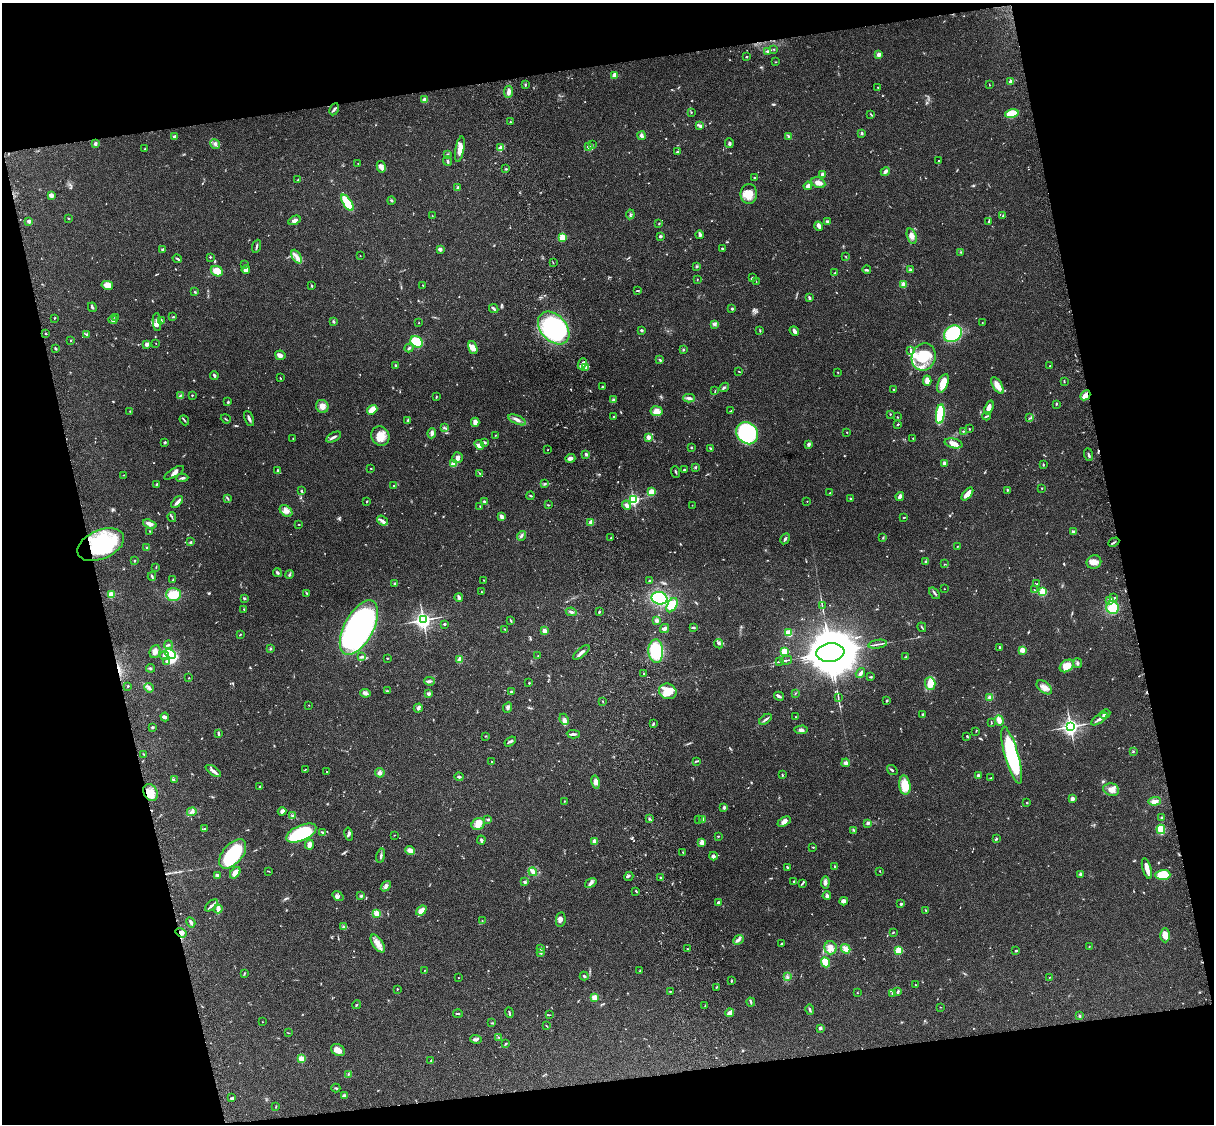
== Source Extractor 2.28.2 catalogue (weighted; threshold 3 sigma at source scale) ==
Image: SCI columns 121-4967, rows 276-4761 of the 5086 x 4924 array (HDU 1 of 3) = the unmasked area's bounding box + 8 px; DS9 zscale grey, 4 x 4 block average (1 PNG px = mean of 4 x 4 image px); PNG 1216 x 1126 px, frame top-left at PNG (2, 3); each listed source drawn as its Kron ellipse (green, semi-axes under 4 px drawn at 4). Shown black and unused: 25% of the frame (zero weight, under 3 of 4 exposures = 6% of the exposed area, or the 3 px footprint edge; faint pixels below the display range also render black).
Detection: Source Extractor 2.28.2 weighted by HDU 2 'WHT'. Background 0.0966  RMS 0.0063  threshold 0.0284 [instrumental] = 3 sigma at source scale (4.5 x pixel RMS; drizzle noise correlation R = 1.50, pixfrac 1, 0.05/0.05 arcsec/px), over >= 5 px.
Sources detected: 754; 11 too faint to see at this stretch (4 x 4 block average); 4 inside a brighter object's white glare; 5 cosmic-ray / hot-pixel residue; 1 long thin detection or spike segment (spike, bleed or trail) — neither listed nor drawn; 22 coinciding with a brighter row at this scale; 26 inside a brighter listed object's ellipse — not listed separately; of the other 685, all 500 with FLUX_AUTO >= 1.59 (the completeness limit of this list) listed and drawn (185 fainter detections not listed), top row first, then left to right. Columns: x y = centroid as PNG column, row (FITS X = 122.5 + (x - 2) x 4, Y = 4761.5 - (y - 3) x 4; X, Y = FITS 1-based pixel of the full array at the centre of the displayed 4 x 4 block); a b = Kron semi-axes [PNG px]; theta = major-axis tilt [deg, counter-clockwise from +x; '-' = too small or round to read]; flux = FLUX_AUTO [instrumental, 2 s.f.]
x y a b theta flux
774 49 2 2 - 2.3
767 52 3 2 - 3.4
878 54 2 2 - 63
746 57 2 2 - 12
775 62 2 2 - 1.9
615 75 2 2 - 31
1011 82 2 2 - 42
526 84 2 2 - 2.4
989 85 3 2 - 1.7
878 87 2 2 - 2
509 92 6 3 83 16
425 100 3 2 - 27
334 109 6 2 62 7.1
691 112 2 2 - 1.9
871 114 4 2 - 3.5
1012 114 7 4 15 94
510 122 2 2 - 3.4
700 126 3 3 - 7.4
862 133 3 2 - 4.9
642 136 4 3 - 11
788 136 3 3 - 4
174 137 4 3 - 7.3
95 143 4 3 - 6.4
729 143 5 2 - 5.2
215 144 5 3 - 9.3
592 145 4 2 - 3.5
588 147 3 2 - 6.4
501 148 4 3 - 16
144 149 3 2 - 2.2
460 149 13 4 79 32
677 152 3 2 - 2.9
447 154 2 2 - 2.3
448 161 4 2 - 5.5
939 161 2 2 - 2.1
358 163 2 2 - 1.8
381 167 6 4 -77 14
506 169 3 2 - 3.2
885 172 5 2 - 14
823 174 2 2 - 63
754 178 2 2 - 4.4
298 179 3 2 - 1.9
818 183 7 5 -24 20
808 186 4 3 - 18
458 188 2 2 - 44
749 194 10 8 -89 50
51 195 4 3 - 14
391 200 4 2 - 5.1
347 203 9 3 -56 110
630 214 5 2 - 5.3
1003 215 3 2 - 2.8
432 216 2 2 - 2.1
68 218 3 2 - 2
294 220 6 3 26 15
29 221 3 3 - 13
828 222 4 2 - 8.3
989 222 2 2 - 2.5
659 223 3 2 - 2.1
819 226 5 3 - 16
700 235 4 2 - 14
660 236 2 2 - 9.2
912 236 8 4 -73 20
562 237 2 2 - 230
256 246 7 2 69 7
722 248 2 2 - 5.8
163 249 3 2 - 3.6
440 249 4 3 - 10
961 252 2 2 - 2.8
360 256 2 2 - 1.9
210 257 2 2 - 7
296 257 7 3 -62 17
846 257 3 2 - 1.9
177 259 4 2 - 4.9
553 263 2 2 - 2
245 264 2 2 - 5
696 266 2 2 - 2.6
246 270 4 4 - 24
867 270 4 2 - 7.6
911 270 4 2 - 4.7
217 271 6 5 - 43
835 273 2 2 - 3.5
752 278 4 2 - 4.5
697 279 2 2 - 2.1
756 281 2 2 - 1.7
904 284 2 2 - 120
107 285 6 4 -12 35
423 285 2 2 - 1.8
312 286 3 2 - 3
637 291 2 2 - 2.5
195 292 2 2 - 2.8
809 298 4 2 - 5.9
92 307 5 2 - 6.8
494 309 5 2 - 8
732 309 3 3 - 4.3
116 317 3 2 - 3.6
173 317 3 2 - 2.8
54 318 3 2 - 2.9
113 320 4 2 - 7.2
161 321 3 3 - 4.5
333 321 3 2 - 3.1
157 322 9 3 -86 16
419 323 2 2 - 2.8
982 323 3 2 - 1.8
715 324 3 2 - 5.6
554 328 19 13 -48 640
641 330 2 2 - 14
760 331 3 2 - 2.2
794 331 5 3 - 13
45 333 3 2 - 2.3
86 334 4 2 - 4.6
953 334 9 7 35 290
71 341 2 2 - 2.7
416 342 6 5 - 110
156 343 2 2 - 1.6
146 344 4 4 - 8.5
55 348 4 2 - 5.2
409 348 4 2 - 5.9
473 348 7 3 -73 19
683 350 2 2 - 3.4
911 351 3 2 - 5
280 355 5 4 - 14
924 357 14 12 73 120
660 360 3 2 - 3.9
582 364 6 2 66 14
395 365 2 2 - 4.5
1050 366 2 2 - 3
586 368 4 3 - 7.4
739 371 2 2 - 1.7
838 372 2 2 - 1.9
214 376 4 2 - 4.5
280 378 2 2 - 2.4
927 381 5 3 - 23
1064 381 3 2 - 2.6
943 383 9 5 69 51
997 386 9 4 -57 32
602 387 2 2 - 3.4
724 387 5 2 - 5.8
894 389 2 2 - 3.6
715 391 3 2 - 2.3
192 395 2 2 - 3.8
1085 395 5 3 - 35
180 396 4 2 - 4.5
436 397 3 2 - 3.2
689 398 6 3 0 9.8
613 400 3 3 - 6.1
228 402 4 2 - 4.2
1056 404 3 2 - 3.6
322 406 7 6 - 28
989 407 7 4 71 13
372 410 5 3 - 50
130 411 2 2 - 2.1
656 411 6 5 - 32
730 411 3 2 - 3.1
890 414 2 2 - 2.4
940 414 10 3 82 260
986 416 4 2 - 3.8
613 417 2 2 - 13
897 417 2 2 - 2.2
249 418 8 2 -66 12
1029 418 2 2 - 1.8
226 419 5 2 - 3.3
184 420 5 2 - 3.8
517 420 9 3 -24 15
408 421 2 2 - 3
475 422 4 3 - 17
898 424 3 2 - 3.3
444 428 4 2 - 4
969 429 2 2 - 2.5
963 431 2 2 - 2.8
847 432 2 2 - 4.1
432 433 5 3 - 11
747 433 12 10 -48 310
495 435 2 2 - 2.3
380 436 10 9 - 41
334 437 8 2 29 11
648 437 2 2 - 72
293 438 2 2 - 1.9
913 438 2 2 - 1.8
165 442 3 2 - 4.6
485 443 3 2 - 4.6
953 443 9 4 -14 29
809 444 3 3 - 8.8
479 445 5 4 - 14
691 448 2 2 - 5
711 448 3 2 - 4
548 450 2 2 - 1.6
586 454 2 2 - 26
1089 455 6 2 -67 7
457 458 5 5 - 15
570 458 5 3 - 15
944 463 3 2 - 8.8
454 464 4 3 - 24
1043 465 2 2 - 3.6
695 467 3 3 - 4
371 468 2 2 - 1.7
684 469 3 2 - 3.4
277 471 3 2 - 6.2
676 472 6 2 -69 4.1
174 473 11 3 31 16
480 473 3 2 - 2.9
124 475 2 2 - 1.7
182 478 6 2 3 7.6
156 484 2 2 - 2.6
545 484 2 2 - 1.7
394 486 2 2 - 2.6
1042 488 2 2 - 2.6
1007 490 3 2 - 2.8
301 491 3 2 - 4.2
652 492 3 2 - 120
830 493 3 2 - 4.4
967 494 7 3 49 37
531 496 4 2 - 3.5
900 496 4 3 - 14
851 498 3 2 - 3.3
228 499 3 2 - 2.6
633 500 2 2 - 590
366 501 2 2 - 3.3
807 501 2 2 - 3
177 502 7 3 47 15
485 502 3 2 - 8.9
548 505 2 2 - 2
626 505 5 3 - 12
692 505 2 2 - 2.3
480 506 2 2 - 2.8
286 511 7 5 -40 19
172 517 5 2 - 3.4
502 517 3 2 - 15
904 518 2 2 - 2.9
382 521 6 3 -38 12
591 522 2 2 - 77
150 524 7 3 -18 20
299 524 3 2 - 2.2
149 531 2 2 - 1.7
1073 532 4 2 - 10
521 536 5 2 - 8.4
611 538 2 2 - 2.4
883 538 3 2 - 2.2
785 539 6 2 59 6.9
190 542 4 2 - 4.1
1114 542 6 2 27 5.7
101 545 25 14 23 310
957 546 2 2 - 2.5
147 548 3 2 - 3.1
135 561 2 2 - 2.2
926 562 3 3 - 5.5
1094 562 7 6 - 26
945 564 3 2 - 1.9
156 567 2 2 - 2.4
277 573 4 3 - 7.2
289 574 4 2 - 5
152 576 4 2 - 6.6
173 580 4 2 - 3.3
483 580 2 2 - 1.9
650 581 2 2 - 6.8
394 584 3 3 - 5.5
1037 584 2 2 - 2.3
944 589 2 2 - 2.7
1034 590 2 2 - 2.2
481 592 2 2 - 2.3
1042 592 2 2 - 270
307 593 4 2 - 2.9
935 593 6 2 -50 5.9
173 594 7 6 - 66
111 595 2 2 - 170
244 598 2 2 - 15
459 598 4 3 - 7.7
659 598 8 6 -15 190
1113 598 4 2 - 5.4
1110 600 3 3 - 16
672 605 8 4 60 77
822 605 3 2 - 2.7
1113 608 6 6 - 70
244 609 2 2 - 2
571 612 5 3 - 7.5
599 612 3 2 - 4.2
423 620 3 3 - 1200
657 620 3 3 - 8.9
511 621 3 2 - 3.8
444 624 3 2 - 4.8
693 627 4 2 - 6.4
922 627 5 2 - 3.5
359 628 30 14 62 1200
664 628 5 3 - 8.2
505 629 2 2 - 1.8
544 631 3 3 - 15
789 633 3 3 - 54
240 635 3 2 - 2.9
719 644 5 3 - 6.9
878 644 9 2 9 8.2
168 645 4 2 - 5
1000 648 3 2 - 6.4
270 649 3 2 - 3.1
1022 650 2 2 - 120
656 651 12 7 -87 210
784 651 2 2 - 200
155 652 6 5 - 18
170 653 6 3 -33 110
581 653 10 2 40 14
830 653 14 9 6 24000
164 656 4 3 - 13
362 656 3 2 - 4.2
538 656 2 2 - 2.2
905 657 3 2 - 2.4
387 658 2 2 - 2.4
460 660 2 2 - 100
786 660 6 2 12 5.2
167 661 4 3 - 6
780 661 3 2 - 3.4
1078 663 5 2 - 5.8
1067 666 8 5 35 52
151 668 4 2 - 4.3
644 673 2 2 - 6.9
860 673 5 3 - 9.8
871 677 3 2 - 2.4
189 678 2 2 - 2.1
429 681 5 3 - 7.8
529 683 2 2 - 8.2
930 683 6 5 - 34
128 686 2 2 - 3.1
1044 687 9 5 -39 24
149 688 5 2 - 6.7
387 691 4 2 - 2.9
668 691 9 7 -24 76
511 692 3 2 - 4.9
365 693 5 3 - 10
795 693 3 2 - 2.2
428 694 3 3 - 9.4
779 696 5 2 - 9.5
990 697 3 3 - 12
838 698 3 2 - 2.3
602 701 2 2 - 1.9
887 701 2 2 - 4.2
309 705 2 2 - 1.9
508 707 6 3 65 8.9
418 708 4 3 - 11
1105 714 5 3 - 19
923 715 4 2 - 6.5
165 717 4 4 - 8.6
795 717 2 2 - 2.2
564 719 6 4 -65 12
765 719 7 2 36 10
1099 719 9 2 33 18
999 720 5 3 - 20
991 723 3 2 - 2.3
653 724 3 2 - 4.1
1070 726 3 3 - 1300
152 727 3 2 - 5.2
801 730 7 3 3 11
976 731 2 2 - 1.6
218 734 4 2 - 7.8
573 734 6 3 -3 9.4
486 736 2 2 - 2.2
967 736 3 2 - 3.4
510 741 6 2 35 6.2
1133 752 2 2 - 3.3
143 754 3 2 - 2.4
1012 755 29 6 -74 420
696 761 4 2 - 4.1
492 762 2 2 - 2.1
846 763 4 3 - 14
305 770 3 2 - 2.1
892 770 6 2 -35 5.1
213 771 9 3 -35 13
327 772 2 2 - 3.6
380 773 5 4 - 11
782 775 3 2 - 3.7
978 776 3 2 - 9.3
459 777 4 2 - 5.4
991 778 3 2 - 2.9
174 780 3 2 - 1.9
595 782 7 4 -77 14
905 785 9 5 -83 80
259 786 3 2 - 2.8
1111 790 8 6 -16 25
150 792 9 7 -61 40
1072 799 2 2 - 57
564 801 2 2 - 2.2
1155 801 6 4 4 16
1027 803 2 2 - 3.2
724 807 2 2 - 11
282 811 4 3 - 14
192 812 5 3 - 8.5
292 816 2 2 - 2.9
1162 817 3 2 - 3.1
649 819 3 2 - 3.4
699 819 3 2 - 2.1
703 819 3 2 - 9.9
488 820 3 2 - 7.2
784 821 7 3 28 21
868 823 4 3 - 7.9
478 824 7 5 28 38
204 829 3 2 - 2.4
1161 829 5 4 - 77
854 830 2 2 - 3.1
301 833 16 7 23 310
323 833 4 3 - 5.7
349 834 7 3 -79 7
394 835 2 2 - 1.6
718 836 2 2 - 2.8
997 839 2 2 - 2.2
481 840 4 2 - 8.5
594 841 2 2 - 76
702 843 4 3 - 26
309 845 5 3 - 17
813 847 3 2 - 2.2
410 851 5 3 - 27
683 852 2 2 - 3.5
233 854 17 10 49 270
381 856 7 2 78 7.8
713 856 4 4 - 12
787 867 3 2 - 3.8
835 867 4 2 - 4.9
1147 869 11 3 -74 28
268 871 2 2 - 1.8
880 871 3 2 - 1.7
533 872 4 3 - 13
235 873 6 4 51 33
1081 874 2 2 - 16
217 875 4 2 - 6.5
1163 875 7 5 1 120
629 876 5 2 - 3.4
661 878 3 3 - 5.2
794 881 2 2 - 3.4
525 882 4 2 - 5.2
825 882 6 3 85 11
591 883 6 4 37 11
802 883 4 2 - 5.4
386 886 6 3 50 13
636 891 2 2 - 3.6
338 896 6 3 -36 8.3
361 896 3 2 - 4.8
827 896 4 3 - 7.8
844 901 4 4 - 13
718 903 2 2 - 8.5
901 904 3 3 - 4.7
212 905 7 2 40 8.8
218 909 4 2 - 29
421 910 6 3 40 28
926 910 3 2 - 3.9
377 913 3 3 - 25
561 920 7 4 81 14
482 921 2 2 - 1.7
191 922 5 2 - 10
344 927 3 2 - 4.4
893 932 3 2 - 2.7
181 933 6 3 -33 12
1165 935 7 4 -89 32
738 940 5 3 - 9.1
378 944 10 5 -55 29
781 944 3 2 - 4.8
1089 947 2 2 - 2.9
540 948 4 3 - 4
831 948 6 6 - 26
688 949 3 2 - 4.7
846 949 5 4 - 23
898 950 2 2 - 210
1016 951 2 2 - 4.8
540 952 3 3 - 9.4
825 962 5 3 - 57
425 970 2 2 - 1.7
640 971 2 2 - 2.1
244 973 4 2 - 3.1
584 976 4 2 - 3.9
788 977 2 2 - 3.7
1049 977 2 2 - 1.7
458 978 2 2 - 1.7
731 981 3 2 - 4.5
915 985 2 2 - 2.9
716 987 2 2 - 2.8
397 989 2 2 - 4.1
670 991 2 2 - 3
898 992 3 2 - 7.4
857 993 2 2 - 2
893 993 4 2 - 9.2
594 997 4 3 - 21
751 1002 4 2 - 3.2
356 1005 4 2 - 3.2
705 1006 2 2 - 1.7
940 1007 2 2 - 1.6
810 1010 5 2 - 6.2
509 1012 5 2 - 4.9
730 1013 4 2 - 26
458 1014 5 2 - 3.9
550 1015 3 2 - 1.6
1079 1015 3 2 - 3.2
262 1022 2 2 - 1.8
492 1023 2 2 - 1.6
546 1026 2 2 - 1.6
820 1028 2 2 - 17
288 1033 3 2 - 1.7
499 1037 2 2 - 1.9
476 1039 6 3 -2 8.2
506 1043 3 2 - 3.3
338 1050 7 5 -30 27
301 1059 2 2 - 160
431 1060 3 2 - 2.3
348 1074 4 2 - 4.4
336 1088 4 2 - 3.7
344 1095 4 3 - 7.6
232 1098 3 2 - 3.8
276 1106 3 2 - 2.2
Overlapping masked pixels (flux is a lower limit): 3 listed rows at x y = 1085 395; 101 545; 181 933
Diffuse or blended objects may show on this block-average render without a row.